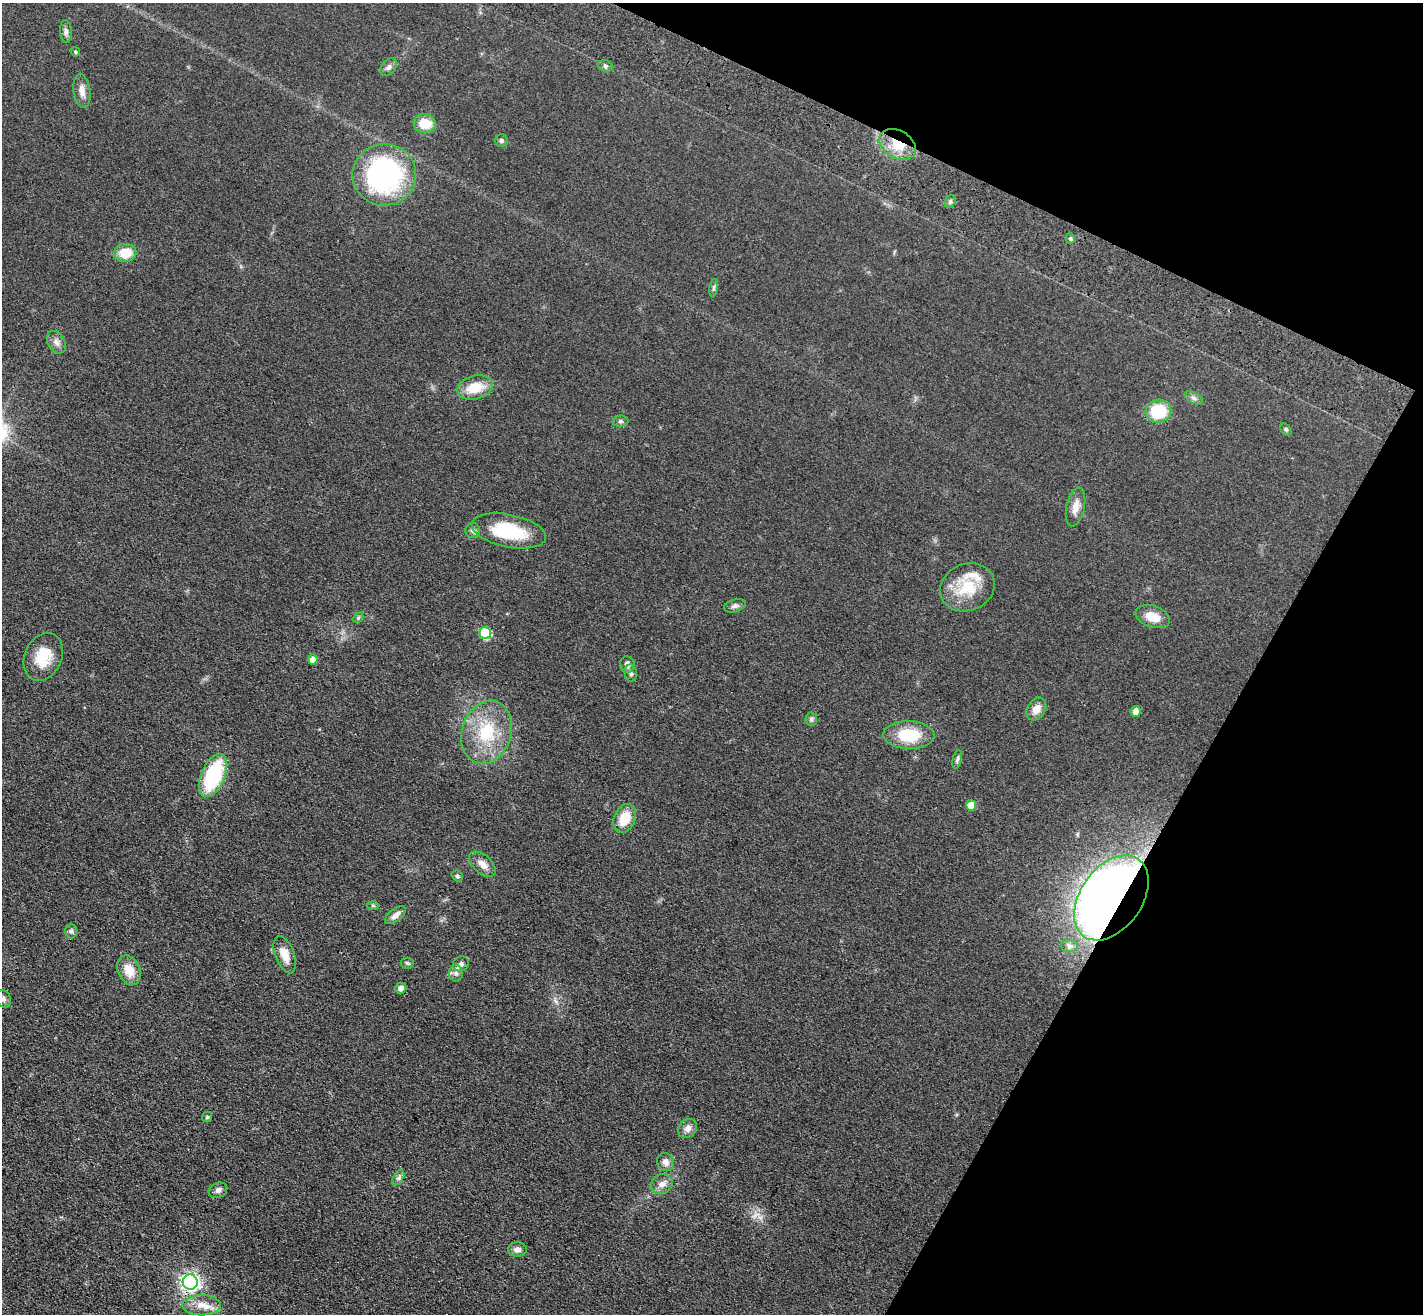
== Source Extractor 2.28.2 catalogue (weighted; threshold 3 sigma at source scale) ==
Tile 8 of 4 x 4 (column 4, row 2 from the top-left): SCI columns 4329-5749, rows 2879-4190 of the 5814 x 5891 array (HDU 1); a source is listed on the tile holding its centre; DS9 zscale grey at full resolution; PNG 1425 x 1316 px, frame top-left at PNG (2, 3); each listed source drawn as its Kron ellipse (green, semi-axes under 4 px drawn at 4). Shown black and unused: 22% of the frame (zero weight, under 3 of 4 exposures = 6% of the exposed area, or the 3 px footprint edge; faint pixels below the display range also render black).
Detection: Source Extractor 2.28.2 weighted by HDU 2 'WHT'; one run over the whole footprint, this tile lists its part. Background 0.067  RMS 0.0077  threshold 0.0347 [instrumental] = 3 sigma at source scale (4.5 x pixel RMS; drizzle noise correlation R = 1.50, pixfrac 1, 0.05/0.05 arcsec/px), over >= 5 px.
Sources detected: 64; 1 inside a brighter listed object's ellipse — not listed separately; the other 63 listed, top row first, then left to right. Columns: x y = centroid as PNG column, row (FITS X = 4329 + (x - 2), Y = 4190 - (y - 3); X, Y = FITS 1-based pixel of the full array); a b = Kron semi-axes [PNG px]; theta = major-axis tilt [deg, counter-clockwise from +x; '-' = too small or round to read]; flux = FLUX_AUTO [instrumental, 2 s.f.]
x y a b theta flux
66 32 11 6 -86 2.7
75 52 5 4 - 1
605 66 7 5 -21 1.5
388 67 10 6 48 2.8
82 91 17 8 -82 5.8
425 123 11 9 -5 15
501 140 6 6 - 1.5
898 144 19 14 -30 19
384 175 32 31 - 140
950 201 7 5 69 1.6
1070 238 5 4 - 1.4
125 253 11 9 6 16
714 288 9 4 81 1.5
56 342 12 8 -57 4.2
475 388 18 12 14 17
1194 398 10 5 -26 2.3
1158 411 13 11 12 30
620 421 8 6 3 1.8
1286 429 7 5 -49 1.3
1076 507 19 9 78 7.3
473 531 7 7 - 2.2
509 531 38 16 -11 43
967 587 28 23 22 28
735 606 11 6 17 2.5
1153 617 18 10 -18 12
358 618 6 4 44 1
485 633 6 6 - 52
43 657 25 18 67 21
313 660 5 5 - 7
627 664 8 7 - 3.3
631 673 8 6 -81 2.2
1036 709 12 9 57 6.7
1136 711 5 5 - 7.1
811 719 6 6 - 1.7
487 732 32 25 72 40
909 735 25 14 -2 28
957 760 9 4 77 1.8
213 775 23 12 66 57
971 805 5 5 - 14
625 818 15 10 67 16
482 864 16 9 -42 6.5
457 876 6 5 - 1.4
1111 898 47 31 55 650
373 905 6 4 -2 1
395 915 12 6 39 4.3
71 931 7 6 - 1.8
1069 946 8 6 -1 2.2
285 955 19 9 -70 10
407 963 6 5 - 1.4
461 964 8 7 - 2.8
129 970 15 11 -67 13
456 973 8 7 - 2.9
401 988 6 5 - 4
3 999 9 7 -57 2.6
207 1117 5 5 - 1.1
688 1128 10 8 48 4.3
665 1162 9 8 - 4.4
398 1178 8 5 58 2.1
662 1184 11 9 24 4.7
218 1190 9 7 23 2.8
517 1249 9 7 0 3.8
190 1282 7 7 - 320
202 1305 19 10 0 9.2
Overlapping masked pixels (flux is a lower limit): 2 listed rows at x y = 898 144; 1111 898
Isophote crosses this tile's border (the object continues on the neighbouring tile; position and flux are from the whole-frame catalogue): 1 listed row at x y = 3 999